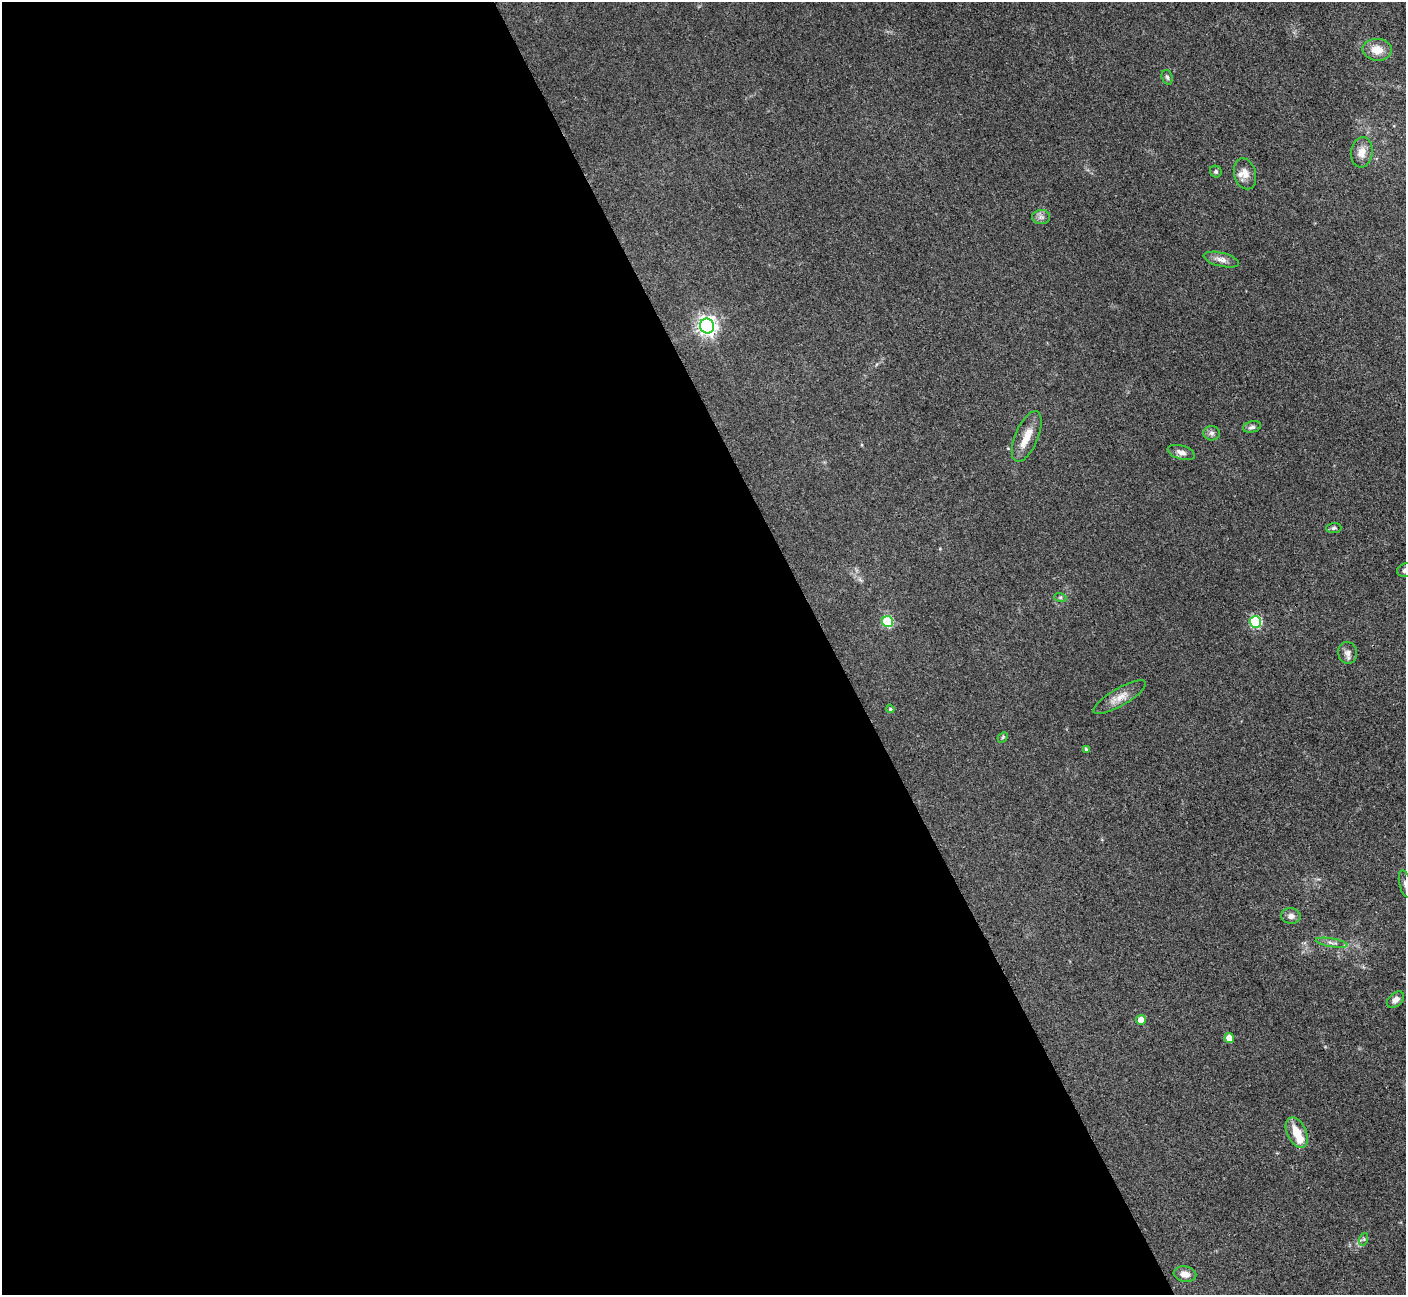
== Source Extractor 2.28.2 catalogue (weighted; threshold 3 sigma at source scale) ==
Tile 9 of 4 x 4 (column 1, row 3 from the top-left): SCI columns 17-1420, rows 1594-2886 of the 5648 x 5638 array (HDU 1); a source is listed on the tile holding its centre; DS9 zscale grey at full resolution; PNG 1408 x 1297 px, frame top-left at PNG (2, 2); each listed source drawn as its Kron ellipse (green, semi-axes under 4 px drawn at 4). Shown black and unused: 59% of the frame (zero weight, under 3 of 4 exposures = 2% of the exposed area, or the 3 px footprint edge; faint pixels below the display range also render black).
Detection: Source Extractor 2.28.2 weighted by HDU 2 'WHT'; one run over the whole footprint, this tile lists its part. Background 0.093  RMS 0.0063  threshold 0.0282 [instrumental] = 3 sigma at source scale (4.5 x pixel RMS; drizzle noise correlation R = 1.50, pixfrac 1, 0.05/0.05 arcsec/px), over >= 5 px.
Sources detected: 33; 2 inside a brighter listed object's ellipse — not listed separately; the other 31 listed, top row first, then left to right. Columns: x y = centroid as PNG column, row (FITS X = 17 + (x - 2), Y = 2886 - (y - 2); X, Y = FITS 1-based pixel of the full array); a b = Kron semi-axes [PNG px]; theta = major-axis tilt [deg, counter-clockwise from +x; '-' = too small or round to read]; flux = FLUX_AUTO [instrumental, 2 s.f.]
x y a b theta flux
1377 50 15 11 -3 8.8
1167 77 7 5 -72 1.3
1362 152 15 10 82 6.4
1216 172 6 5 - 1.3
1245 174 16 11 -74 5.9
1041 217 9 7 -1 2.3
1221 260 18 7 -14 3.8
707 326 7 7 - 290
1252 427 9 5 14 1.7
1212 433 8 7 - 2.1
1027 436 27 11 67 9.8
1181 452 14 6 -17 3.5
1334 528 7 5 3 1.3
1405 570 8 6 17 2.5
1060 597 6 4 -18 0.9
888 622 6 5 - 34
1255 622 6 5 - 57
1348 653 11 9 -78 3.5
1120 697 30 8 30 7.3
890 709 4 3 - 0.63
1003 737 6 4 47 0.85
1086 749 4 3 - 0.89
1405 884 14 6 -77 2.4
1291 916 10 8 -6 3
1332 943 16 3 -9 2.2
1396 1000 10 6 42 3.1
1141 1020 5 5 - 5.1
1229 1038 5 4 - 6.2
1297 1133 16 9 -65 11
1364 1239 6 4 72 1
1185 1274 11 7 -10 4.9
Isophote crosses this tile's border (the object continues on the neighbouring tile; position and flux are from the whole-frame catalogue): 2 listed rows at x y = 1405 570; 1405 884